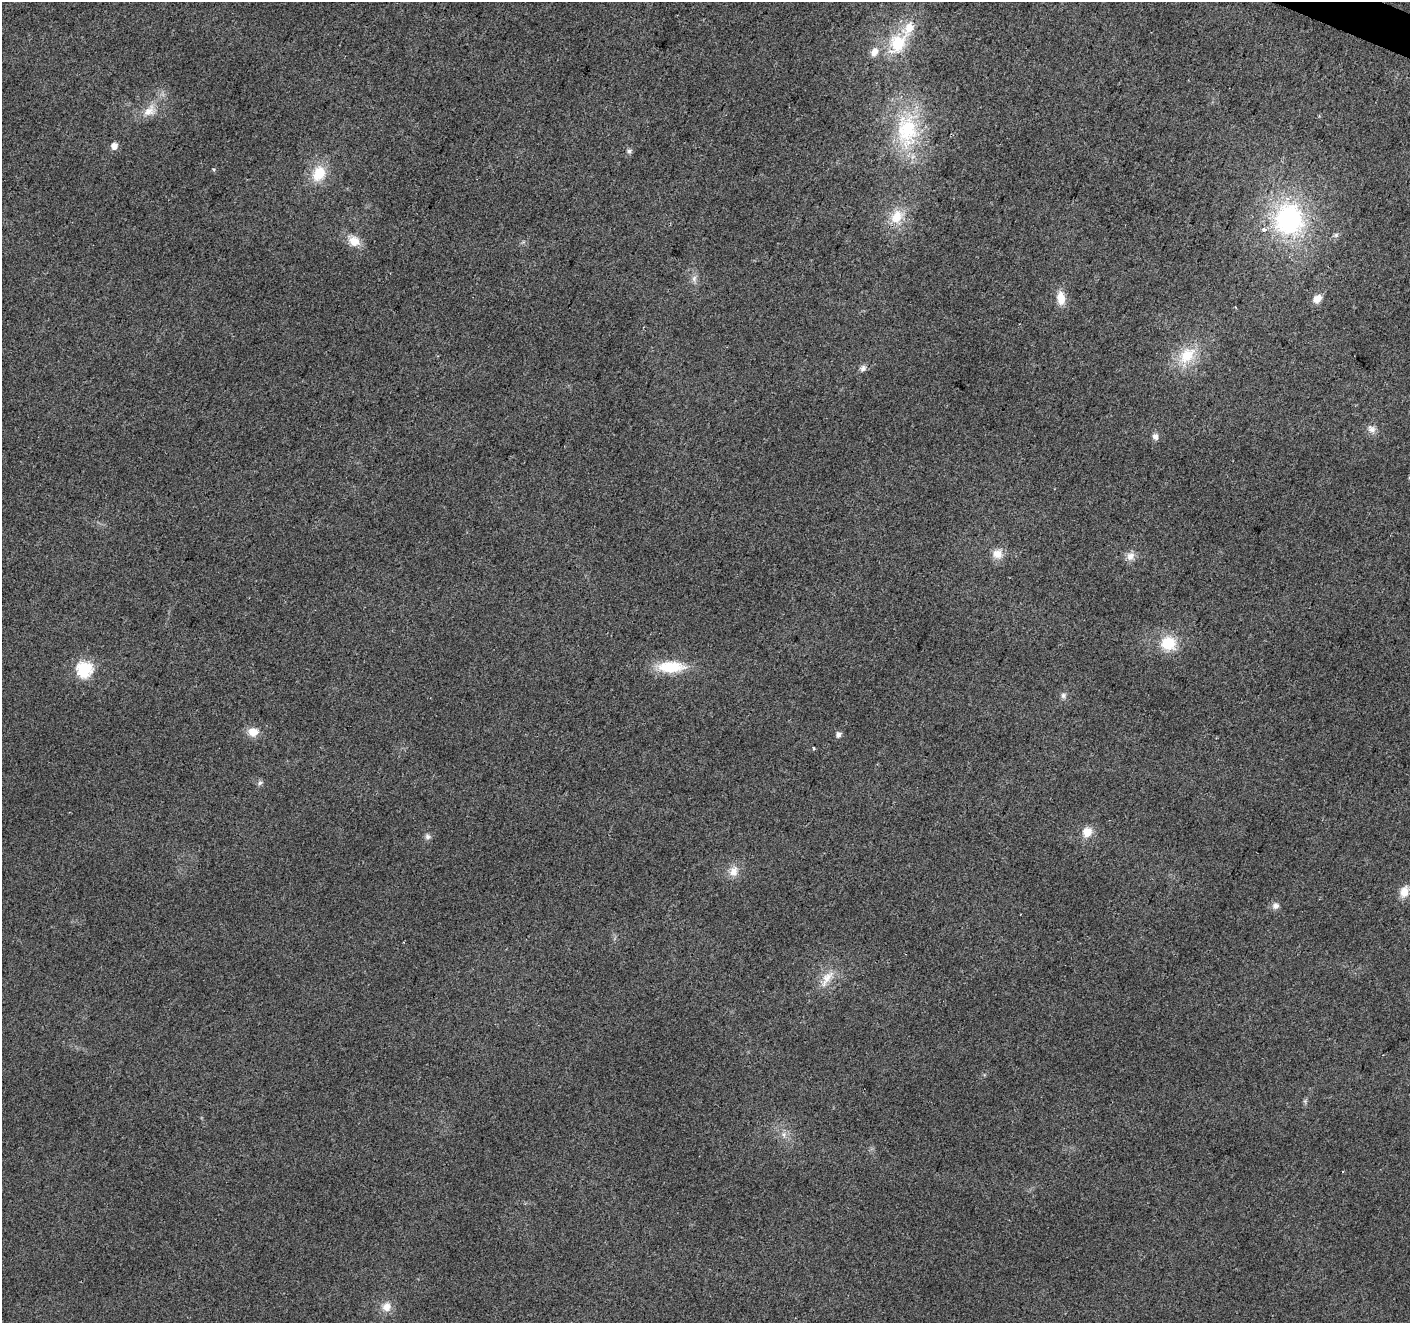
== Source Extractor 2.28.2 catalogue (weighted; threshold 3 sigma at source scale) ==
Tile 10 of 4 x 4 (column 2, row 3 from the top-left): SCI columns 1416-2823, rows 1592-2912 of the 5639 x 5759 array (HDU 1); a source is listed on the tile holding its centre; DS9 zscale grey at full resolution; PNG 1412 x 1325 px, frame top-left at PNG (2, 2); no overlay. Shown black and unused: <1% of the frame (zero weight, under 2 of 3 exposures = <1% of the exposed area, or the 3 px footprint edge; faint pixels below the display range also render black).
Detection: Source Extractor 2.28.2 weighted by HDU 2 'WHT'; one run over the whole footprint, this tile lists its part. Background 0.0396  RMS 0.0086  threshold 0.0385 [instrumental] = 3 sigma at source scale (4.5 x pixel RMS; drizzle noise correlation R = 1.50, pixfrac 1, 0.0396/0.0396 arcsec/px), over >= 5 px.
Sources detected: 43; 1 cosmic-ray / hot-pixel residue — not listed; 1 inside a brighter listed object's ellipse — not listed separately; the other 41 listed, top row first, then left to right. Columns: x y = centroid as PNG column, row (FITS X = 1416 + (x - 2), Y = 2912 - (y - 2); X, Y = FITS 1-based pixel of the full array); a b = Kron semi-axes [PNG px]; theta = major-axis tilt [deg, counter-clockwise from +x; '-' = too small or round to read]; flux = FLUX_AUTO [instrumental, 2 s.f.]
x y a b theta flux
909 28 20 13 53 18
898 43 17 13 68 38
874 52 12 9 66 6.8
149 111 19 13 36 12
907 130 50 30 -90 73
114 146 6 5 - 7.1
629 151 7 6 - 2.1
214 169 5 4 - 1.1
319 173 19 14 62 23
897 216 21 15 48 20
1289 219 45 40 -84 130
1336 235 7 5 46 2
354 241 17 12 -35 12
694 278 9 6 70 3.2
1061 298 17 9 -82 12
1317 299 10 8 39 8.1
1187 355 28 18 46 29
863 368 9 8 - 3.3
1372 429 12 9 -54 5
1155 437 9 7 -63 3.6
997 554 13 12 - 9.5
1130 556 12 10 52 6.3
1168 643 19 17 -4 24
671 667 31 13 0 33
84 669 7 7 - 160
1063 695 8 7 - 2.6
253 732 12 11 - 9.5
838 735 5 5 - 3.8
814 748 3 3 - 1.1
260 783 7 5 66 2.1
1087 832 12 10 57 11
428 837 9 6 -33 2.6
733 871 15 12 77 9.1
1404 892 14 10 72 9.7
1275 906 9 8 - 4.1
404 942 3 2 - 0.71
827 978 29 10 56 13
1305 1101 5 5 - 1.5
784 1134 8 5 80 2.8
1343 1172 3 2 - 1.1
386 1307 12 11 - 8.5